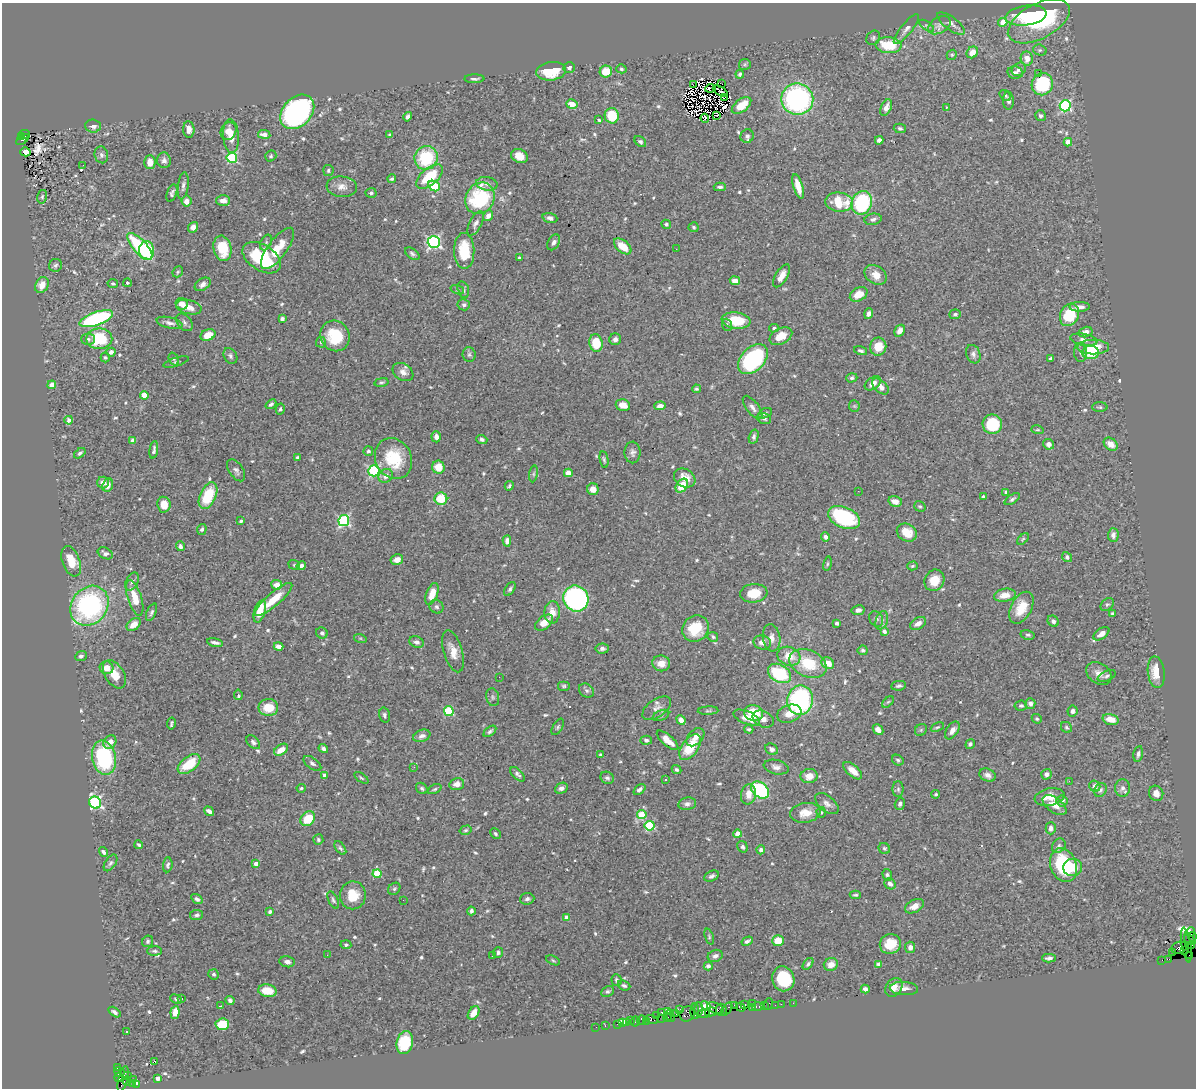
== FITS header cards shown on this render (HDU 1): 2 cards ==
NAXIS1  =                 1194
NAXIS2  =                 1086

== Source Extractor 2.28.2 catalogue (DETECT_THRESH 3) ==
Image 1194 x 1086 px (HDU 1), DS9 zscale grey, 1 PNG px = 1 image px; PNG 1198 x 1090 px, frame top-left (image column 1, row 1086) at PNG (2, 3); each listed source drawn as its Kron ellipse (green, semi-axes under 4 px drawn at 4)
Background 0.821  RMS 0.031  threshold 0.0917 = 3 sigma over >= 5 px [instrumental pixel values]
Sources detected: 653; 7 with non-positive FLUX_AUTO (blend fragments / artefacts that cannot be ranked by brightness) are neither listed nor drawn; of the other 646, the 500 brightest by FLUX_AUTO listed and drawn (146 fainter detections omitted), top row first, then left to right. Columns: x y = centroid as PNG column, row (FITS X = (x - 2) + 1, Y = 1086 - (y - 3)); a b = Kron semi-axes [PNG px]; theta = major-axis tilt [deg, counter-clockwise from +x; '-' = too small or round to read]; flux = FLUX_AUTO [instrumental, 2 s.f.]
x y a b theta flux
1026 15 20 10 8 100
1039 21 34 17 28 240
1003 22 4 4 - 29
951 23 16 6 -36 10
939 25 12 7 30 11
927 26 8 4 -35 3.8
906 29 18 5 51 10
873 38 7 6 - 4.2
888 45 13 8 -6 72
1040 50 7 5 -18 4.5
972 52 6 5 - 23
952 55 5 4 - 2.9
1027 58 7 6 - 17
745 64 6 5 - 3.5
569 68 5 5 - 4.6
621 69 5 4 - 3.9
1019 69 7 6 - 8.6
551 71 15 9 7 58
606 71 6 6 - 41
1015 73 8 6 -10 7.4
1039 73 2 2 - 22
740 74 4 3 - 3.8
474 79 10 3 1 5.1
722 84 4 2 - 10
1042 84 11 10 - 140
693 85 2 2 - 48
710 88 5 2 - 6.1
720 91 8 2 -28 3.3
1005 95 6 4 -43 3.8
725 97 4 3 - 3.2
797 99 16 15 - 370
1008 101 9 5 -88 7.2
572 104 5 4 - 22
741 105 11 6 37 38
1065 106 5 5 - 250
946 107 3 2 - 4.8
886 108 9 5 67 13
297 112 19 14 46 550
716 115 3 2 - 4
612 116 8 7 - 57
1040 116 6 5 - 4.5
408 117 5 3 - 6.2
705 118 4 2 - 3.2
599 120 4 3 - 3.2
93 126 8 6 -4 9.9
900 128 6 4 -15 3.9
189 129 8 5 -86 14
229 131 9 7 60 14
25 134 5 2 - 140
264 134 6 4 -8 13
390 135 4 3 - 3.8
22 136 3 2 - 84
231 136 17 8 -86 23
747 136 7 6 - 6.7
23 140 7 3 40 310
879 140 4 4 - 7.9
640 142 6 4 -40 4.4
1068 142 4 4 - 25
25 152 5 4 - 7.6
101 155 8 6 -74 6.2
271 156 6 5 - 3.6
519 156 8 6 -29 20
232 158 5 5 - 200
426 158 12 11 - 110
164 160 8 6 -77 7.8
150 162 7 5 -89 19
83 165 2 2 - 6.9
328 170 5 5 - 3.7
430 177 16 8 40 79
392 179 4 4 - 4.2
487 184 10 7 -10 9.5
183 186 13 5 82 7.3
434 186 6 5 - 63
798 186 12 4 -74 23
342 187 15 10 -6 17
720 187 6 3 -1 4.5
172 193 9 5 69 4.7
371 193 5 5 - 4.2
42 197 7 5 75 3.2
480 198 16 14 58 160
186 201 5 5 - 13
223 201 7 5 0 13
839 202 14 9 -5 70
862 203 12 10 67 190
488 216 6 4 55 11
550 218 7 5 -17 6.7
873 219 8 5 10 6.5
476 223 13 6 64 8.1
666 224 5 4 - 3.6
193 227 5 5 - 9
694 227 5 5 - 3.8
434 242 6 6 - 410
554 242 8 5 59 6.3
266 243 8 5 65 4.8
140 246 17 6 -47 160
623 246 10 6 -40 32
222 248 13 9 -76 59
277 248 25 9 53 50
676 249 2 2 - 5.7
147 250 9 7 -88 110
464 251 18 10 -89 66
412 254 8 5 -35 4.9
262 258 21 12 -32 150
520 258 4 3 - 3.4
56 265 6 6 - 5
178 272 6 5 - 2.9
876 275 12 9 -34 21
782 276 13 6 59 17
735 281 5 4 - 13
127 283 4 3 - 4.2
113 284 5 4 - 2.9
203 284 9 5 34 8.4
42 285 8 6 61 22
457 290 7 4 -19 3
463 290 9 5 -76 5.1
859 294 9 6 30 26
182 304 6 5 - 17
464 305 6 5 - 5
189 307 13 7 -13 20
1080 307 10 5 1 12
869 314 5 4 - 9.1
955 314 6 5 - 4.1
1069 315 12 9 63 84
96 319 18 6 19 280
282 319 4 4 - 7.7
736 321 14 8 -8 67
184 322 10 6 -51 6.7
170 323 13 5 -13 8.7
727 325 6 4 -70 3.5
774 328 5 4 - 4.1
900 331 6 5 - 13
1085 332 7 5 14 13
208 335 8 5 22 30
335 336 16 14 -57 84
781 336 12 8 28 25
88 339 6 5 - 4.5
99 339 13 10 0 99
615 339 6 6 - 6.9
1084 340 14 6 -10 9.8
321 342 5 5 - 2.9
596 343 9 6 -82 51
878 347 9 8 - 32
1093 347 16 7 0 49
861 351 7 3 -16 4.3
111 352 4 4 - 8.7
1080 352 9 6 -89 7.5
1091 352 8 6 -2 46
973 354 9 7 -69 7.6
469 355 7 6 - 4.8
230 356 8 6 -58 5.9
105 358 5 4 - 3
174 359 7 5 -70 3.3
753 359 17 11 45 230
1051 359 4 3 - 7.6
176 362 13 3 17 4.4
403 372 11 8 -33 13
852 378 5 4 - 4.3
381 382 7 4 11 3.8
873 383 9 6 36 13
52 385 4 4 - 29
880 386 10 6 -42 15
696 389 4 4 - 3.2
144 395 4 4 - 38
271 404 6 4 38 4.3
623 405 7 5 -16 17
660 406 5 4 - 11
854 406 5 5 - 3
752 407 14 6 -53 9.9
1100 407 8 5 -2 3.6
280 409 5 4 - 4.1
765 413 7 4 27 4.4
764 418 7 5 -20 4.6
69 420 4 4 - 10
992 424 10 9 - 93
1037 430 6 4 -16 2.9
436 437 5 4 - 8.8
754 437 7 4 74 5.1
482 439 5 4 - 4.1
133 440 4 4 - 20
1048 444 5 5 - 9.4
1111 444 8 5 -38 17
154 450 9 3 82 5
368 451 5 4 - 4.1
632 452 11 8 -89 8.3
80 453 6 4 39 4.7
297 457 3 3 - 3
393 459 21 18 -63 87
604 460 8 4 -80 3.5
438 467 6 6 - 31
236 470 12 7 -55 8.2
374 471 5 5 - 240
568 473 4 4 - 28
534 474 8 4 82 4.3
386 476 8 6 39 11
685 478 11 8 -30 28
103 483 6 6 - 12
108 485 7 5 69 13
509 486 5 3 - 3.4
682 486 7 5 54 41
593 489 6 6 - 18
858 491 2 2 - 5.4
1006 492 4 3 - 6.6
208 496 14 8 66 77
983 497 4 4 - 4.3
441 499 6 6 - 51
1012 499 8 4 34 4.6
895 501 7 5 -13 12
164 505 8 6 -83 23
920 506 6 5 - 3.2
844 517 17 10 -23 160
241 521 4 3 - 3.8
344 521 5 5 - 280
202 529 5 4 - 5.3
907 533 10 8 -31 30
1113 535 7 5 88 8.7
825 537 4 4 - 6.1
1023 539 7 4 44 3.4
507 541 5 4 - 8.2
180 546 5 4 - 6
105 553 8 5 -27 6.6
1067 557 5 4 - 4.5
397 560 6 5 - 13
71 561 16 8 -70 37
828 564 7 4 81 3.1
294 565 6 4 -20 2.9
301 566 5 4 - 6.7
912 566 5 4 - 2.9
934 580 11 9 62 36
132 581 10 6 61 7.1
277 585 5 5 - 18
510 589 7 4 54 4.4
754 593 14 9 6 44
432 594 11 5 71 30
1005 595 11 6 11 20
135 598 18 7 -73 41
576 598 13 12 - 390
273 599 24 6 41 52
1107 604 7 5 45 4.5
89 606 21 17 52 340
436 607 7 6 - 5.3
1021 608 17 10 62 42
858 610 6 5 - 6.5
260 611 11 5 73 41
151 612 9 4 66 5.1
552 612 11 8 87 20
1112 614 3 3 - 3.4
876 619 8 6 -58 5.5
882 620 9 6 72 6.3
1053 621 6 5 - 5.6
544 623 10 6 37 23
837 623 4 3 - 4.8
918 623 9 5 30 14
134 625 8 5 40 21
695 629 14 13 - 58
884 631 4 4 - 7.3
322 633 6 5 - 5.6
1101 634 9 5 35 16
1028 635 7 4 -10 4.2
713 637 5 4 - 4.2
360 638 6 4 -18 3.1
772 638 14 8 -81 14
215 642 8 3 -13 7.8
417 642 7 5 -24 6.9
762 642 9 7 -18 12
278 646 5 4 - 13
602 649 7 5 5 6.8
863 650 5 5 - 3.9
453 651 22 9 -74 26
81 656 6 4 23 4.7
789 656 12 9 -19 34
661 663 9 8 - 19
808 663 19 13 -24 78
828 663 7 5 -34 27
106 668 7 6 - 19
1156 672 16 8 -83 36
779 673 12 9 -29 130
114 674 15 9 -57 30
1099 674 14 10 -35 17
1107 676 9 5 24 4.9
499 677 2 2 - 4.3
564 686 6 5 - 3.7
899 686 7 4 7 5.2
586 691 8 6 -36 6.1
238 695 5 3 - 9.2
493 697 9 6 -74 6
800 700 15 13 78 330
888 702 7 4 44 3
1030 703 5 5 - 7.5
1021 706 6 5 - 4.6
268 707 10 8 0 44
657 708 16 9 35 14
449 711 5 4 - 120
708 711 10 4 3 3.6
1072 711 5 5 - 6.5
754 713 9 8 - 56
789 714 12 8 19 19
384 715 7 5 -74 4.9
661 715 9 5 23 4.6
747 718 14 6 -22 26
763 719 11 8 -26 11
1037 719 5 4 - 3.3
1111 719 8 5 -16 26
681 720 5 4 - 13
171 724 6 3 80 3.5
558 727 9 5 59 4
937 727 7 3 24 3
1066 727 6 5 - 3.2
749 729 4 3 - 3.7
878 730 6 4 -49 13
921 730 6 5 - 3.5
952 730 10 6 57 12
490 731 7 4 38 4.8
422 736 9 6 19 10
695 737 11 7 44 14
646 740 5 4 - 4.7
668 740 13 5 -41 20
110 742 7 6 - 18
253 742 8 5 -47 5.1
970 744 5 4 - 3.9
690 747 15 8 55 57
323 749 5 4 - 5
772 749 7 5 -25 7
281 750 8 5 34 21
1138 754 8 4 78 5.9
601 755 4 3 - 3.5
104 758 17 12 -78 210
898 760 6 5 - 3.9
312 763 10 5 -35 6.4
189 764 13 7 37 62
414 767 2 2 - 4.5
776 767 13 7 -12 10
676 770 5 4 - 3.8
853 771 11 5 -41 22
518 774 9 4 -44 6
1046 774 5 5 - 6.7
325 775 4 3 - 7.2
987 775 8 6 -25 9.7
809 776 8 7 - 22
361 778 8 3 -36 2.9
607 778 7 6 - 5.1
666 779 3 3 - 5.8
1069 781 2 2 - 31
457 784 7 6 - 13
1095 786 6 5 - 9.4
301 788 5 4 - 3
422 788 6 5 - 4.1
561 788 6 5 - 8.3
1123 788 8 7 - 8.9
434 789 7 4 24 3.4
639 789 7 4 41 6
898 789 8 5 90 4.2
760 790 10 7 -40 240
1100 790 7 6 - 6.4
1156 793 8 7 - 12
748 794 10 7 78 19
936 794 4 3 - 3.1
1049 797 15 8 12 30
1062 801 5 5 - 13
95 803 6 5 - 360
687 804 9 6 9 7.3
827 804 14 7 -40 11
900 804 6 5 - 5
1055 805 14 7 -36 17
209 811 5 4 - 7.2
821 812 5 4 - 2.9
805 813 15 9 8 27
642 815 4 4 - 81
308 819 8 6 46 54
650 826 5 5 - 140
1051 828 6 5 - 7.8
466 830 6 4 16 3
495 834 6 4 -46 3.8
738 834 4 4 - 27
318 840 5 5 - 3.7
139 845 4 3 - 3.5
1059 846 8 6 54 5.7
742 847 6 5 - 5.2
340 848 8 4 -53 4
884 848 6 5 - 3.5
761 850 4 4 - 8.4
103 852 5 3 - 5
110 863 9 5 57 5
256 864 4 4 - 11
168 865 7 4 85 4.9
1063 865 17 13 -70 140
1073 867 9 8 - 30
377 874 4 4 - 67
887 875 6 4 -72 4.2
712 876 7 5 27 5.1
890 884 6 5 - 9.2
394 889 7 5 45 3.9
353 895 14 13 - 41
855 895 5 3 - 3.7
197 899 6 4 -33 5.9
527 899 7 6 - 5.8
333 900 9 4 -64 4.3
403 900 2 2 - 4.4
914 906 10 6 27 15
471 911 4 3 - 5.9
270 912 4 3 - 5.7
197 915 6 5 - 4.5
566 918 4 4 - 19
1190 932 5 3 - 130
709 937 8 4 -71 3.1
1192 937 4 3 - 88
1190 940 6 3 -38 190
148 941 6 5 - 4.1
747 941 6 3 29 5.1
778 941 6 5 - 31
890 944 10 10 - 34
346 945 5 4 - 3.2
1186 945 18 4 -80 390
1191 945 3 2 - 33
910 947 5 5 - 9.6
1179 948 8 6 23 410
155 951 7 4 -1 4.8
1185 951 4 3 - 82
498 952 5 5 - 5
1173 953 2 2 - 25
327 955 3 2 - 3.5
1190 955 3 3 - 23
492 956 3 3 - 13
715 956 7 6 - 6.6
1049 958 7 3 1 7.2
1168 959 4 2 - 60
553 960 7 4 -24 3
1162 960 2 2 - 14
287 962 8 5 -10 8.3
808 964 6 4 51 4.1
831 964 7 6 - 17
879 964 4 4 - 13
708 966 4 4 - 4.9
214 974 5 5 - 4.6
783 979 12 11 - 100
616 980 6 5 - 4.3
624 986 6 4 -22 4.4
894 987 10 7 55 17
865 989 4 4 - 9.4
904 989 14 6 -3 12
267 991 9 6 -9 38
608 991 7 5 28 4.3
176 999 6 4 -24 3.4
181 999 3 3 - 3.3
230 1000 5 4 - 6.2
752 1003 3 2 - 52
793 1003 2 2 - 17
745 1004 4 3 - 120
769 1004 6 2 72 140
781 1004 2 2 - 25
734 1005 2 2 - 91
775 1005 2 2 - 22
220 1006 4 2 - 3.7
706 1006 6 4 -43 180
758 1006 6 3 -2 110
764 1006 3 2 - 56
741 1007 5 4 - 180
715 1008 9 5 -26 390
752 1008 3 3 - 71
680 1009 4 3 - 17
699 1009 6 3 -84 440
727 1009 7 3 54 86
721 1010 6 5 - 220
668 1011 4 2 - 78
695 1011 8 4 89 190
114 1012 7 4 -34 5.4
175 1012 6 4 84 24
662 1012 3 3 - 150
711 1012 6 4 12 190
474 1013 7 5 56 24
676 1014 2 2 - 50
687 1014 8 7 - 340
703 1014 7 3 10 240
670 1015 6 2 -71 110
656 1016 2 2 - 52
667 1018 4 3 - 120
652 1019 6 4 -21 220
662 1019 3 2 - 42
631 1020 2 2 - 17
641 1020 5 4 - 170
646 1021 3 2 - 41
635 1022 5 2 - 22
622 1023 4 3 - 33
626 1023 4 3 - 96
222 1024 7 6 - 55
617 1024 2 2 - 32
605 1026 2 2 - 14
596 1027 2 2 - 11
127 1031 3 2 - 3
405 1043 11 8 77 97
155 1061 3 3 - 33
117 1067 3 2 - 36
119 1072 5 4 - 150
128 1076 3 2 - 47
119 1077 5 3 - 160
158 1078 4 3 - 14
123 1079 13 4 75 490
133 1079 2 2 - 16
127 1081 4 3 - 350
133 1084 4 3 - 27
137 1084 3 2 - 220
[146 fainter detections neither listed nor drawn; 7 non-positive-flux detections neither listed nor drawn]